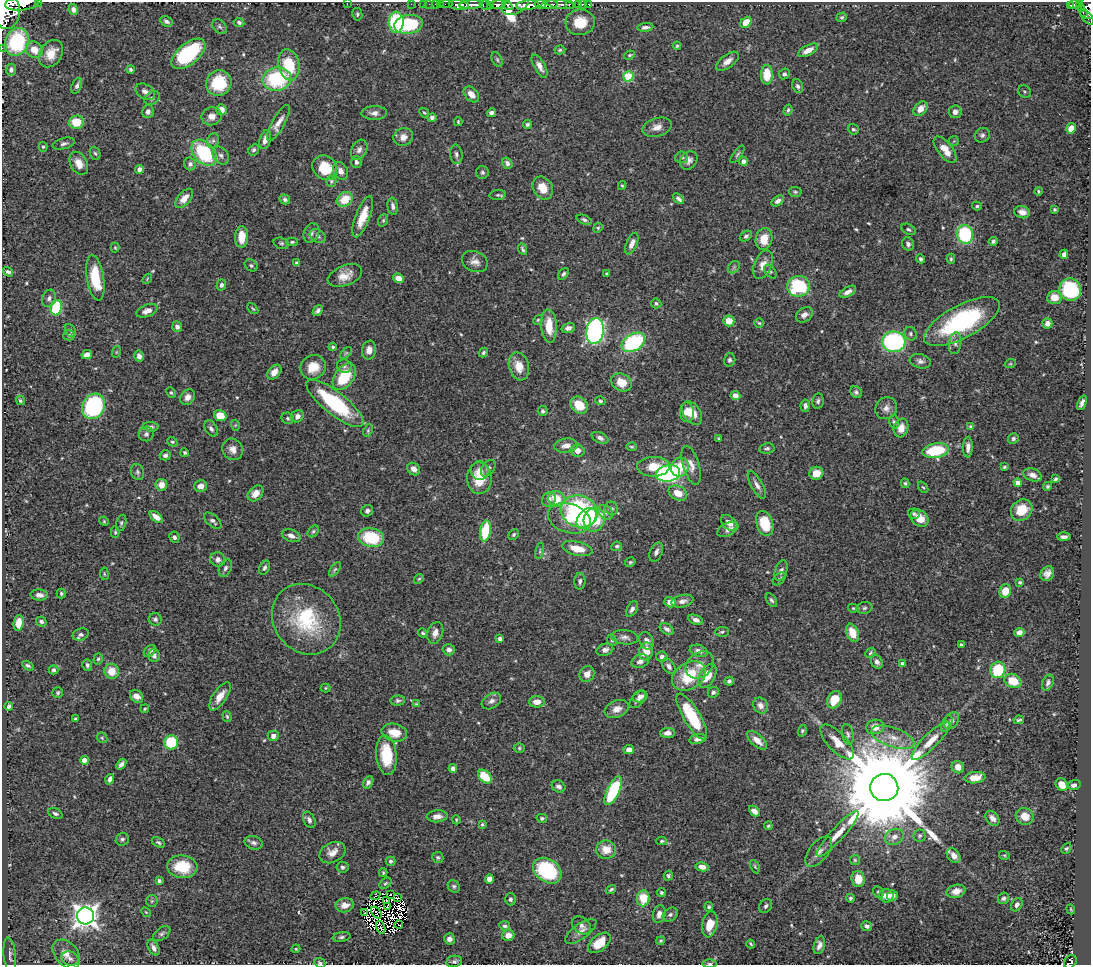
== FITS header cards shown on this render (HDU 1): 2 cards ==
NAXIS1  =                 1089
NAXIS2  =                  963

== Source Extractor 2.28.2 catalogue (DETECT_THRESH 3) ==
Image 1089 x 963 px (HDU 1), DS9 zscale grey, 1 PNG px = 1 image px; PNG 1093 x 967 px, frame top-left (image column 1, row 963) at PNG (2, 2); each listed source drawn as its Kron ellipse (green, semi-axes under 4 px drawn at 4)
Background 0.509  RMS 0.022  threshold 0.0671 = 3 sigma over >= 5 px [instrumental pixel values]
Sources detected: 566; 11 with non-positive FLUX_AUTO (blend fragments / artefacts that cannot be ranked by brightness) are neither listed nor drawn; of the other 555, the 500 brightest by FLUX_AUTO listed and drawn (55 fainter detections omitted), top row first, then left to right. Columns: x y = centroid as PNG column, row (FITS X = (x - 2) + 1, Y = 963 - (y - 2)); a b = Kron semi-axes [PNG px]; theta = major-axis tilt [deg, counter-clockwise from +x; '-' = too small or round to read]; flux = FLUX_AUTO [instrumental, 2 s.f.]
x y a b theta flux
38 2 2 2 - 30
347 3 2 2 - 61
22 4 17 7 5 1800
411 4 2 2 - 7.9
423 4 2 2 - 11
429 4 2 2 - 11
436 4 3 2 - 17
440 4 2 2 - 5.9
446 4 6 2 0 17
540 4 6 3 -10 240
561 4 15 3 -7 250
569 4 3 3 - 110
579 4 3 3 - 39
583 4 3 2 - 6.5
589 4 3 3 - 26
1079 4 3 3 - 110
459 5 10 4 -5 850
471 5 12 3 4 640
485 5 6 4 -19 110
490 5 4 3 - 91
497 5 8 3 5 440
507 5 6 3 -44 310
515 5 14 8 25 400
527 5 11 5 4 1600
549 5 8 4 10 690
1074 5 5 4 - 120
1070 6 4 3 - 90
1088 7 12 9 80 390
1081 8 3 3 - 49
6 9 19 14 -82 3700
73 9 5 4 - 5.6
1083 13 3 2 - 33
357 14 6 5 - 2.8
842 17 5 4 - 2.6
1087 18 9 4 -49 150
166 21 6 5 - 3.8
239 22 5 4 - 4
396 22 10 7 87 110
580 22 14 13 - 34
746 22 6 5 - 25
409 24 14 9 8 110
220 27 8 6 -45 3.5
645 27 8 4 7 4.9
17 42 14 11 69 100
677 46 4 3 - 2.1
2 48 2 2 - 7.7
34 50 9 8 - 19
560 50 5 4 - 2.4
808 50 11 5 27 13
51 54 15 10 56 24
188 54 20 10 39 140
629 55 5 3 - 1.9
497 60 7 5 -63 2.6
727 61 13 6 37 9.9
289 65 16 10 -79 63
540 66 13 5 -60 8.8
11 70 6 5 - 5.5
130 70 4 3 - 2.9
784 74 5 5 - 3.8
767 75 10 6 -89 39
628 76 5 5 - 96
277 79 14 11 12 120
219 83 13 12 - 61
77 86 8 5 69 4.4
798 86 7 5 -68 4.5
145 92 10 7 -32 7.5
1025 92 7 6 - 3
471 94 9 6 -48 14
152 98 8 6 37 5.5
920 109 8 6 49 15
221 110 5 5 - 14
788 110 5 3 - 2.5
148 112 6 5 - 5.2
955 112 6 6 - 7.2
374 113 13 7 1 8.1
424 113 5 4 - 2.1
491 113 5 4 - 6.9
212 116 10 9 - 12
432 117 4 4 - 4.8
76 122 8 6 2 35
458 122 4 3 - 1.6
278 123 20 6 61 14
527 124 4 4 - 3
657 127 15 9 16 12
1071 128 5 4 - 15
853 129 6 5 - 3
982 135 8 7 - 4.1
403 137 10 9 - 9.9
265 140 10 5 76 9.9
213 141 7 6 - 4
954 141 5 5 - 1.7
64 144 11 5 14 4.9
43 147 5 4 - 2.2
254 150 6 5 - 3.3
359 150 10 7 61 7
945 150 16 7 -52 20
95 153 7 5 -70 2.7
204 153 15 10 -48 110
456 154 10 6 -83 4.6
737 154 10 4 54 3
221 155 10 7 -53 6.2
682 157 6 6 - 5.1
689 160 10 8 53 7.1
743 161 4 4 - 9.5
356 162 6 5 - 4.5
79 163 12 8 -61 17
507 163 6 4 -53 5.4
190 164 6 6 - 4.8
325 168 13 11 -46 43
140 169 4 4 - 11
341 171 9 7 -60 8.6
482 172 6 6 - 3.5
331 181 5 5 - 2.7
622 185 4 4 - 1.8
543 188 12 9 -58 22
1038 191 4 4 - 2.1
795 192 6 5 - 2.6
498 195 8 5 7 2.9
184 198 11 6 50 15
285 199 5 4 - 3.7
345 199 8 7 - 32
679 199 6 4 -41 4.6
778 201 7 4 34 5.6
393 206 8 5 -83 5.6
977 206 5 4 - 2.4
1054 210 4 3 - 1.9
1022 212 8 6 -13 8
363 217 22 7 69 29
383 220 6 5 - 2.3
584 220 8 4 -21 3.2
598 228 5 4 - 2
908 229 8 5 -28 3.4
311 233 10 7 69 5.4
965 234 9 8 - 110
318 236 8 6 -31 4.5
746 236 7 4 33 3.2
242 237 11 6 89 26
764 239 11 8 78 26
993 241 4 4 - 3.1
292 242 6 4 0 2.2
281 243 8 5 -17 3.1
632 244 11 5 67 10
908 244 7 5 -69 4.9
115 248 5 4 - 1.7
523 249 6 3 -67 3
1064 254 4 4 - 6.7
921 259 4 4 - 3.2
951 259 5 4 - 2.2
475 262 13 10 -24 11
297 263 4 3 - 2.9
251 265 7 5 -38 2.9
763 265 15 8 67 15
734 267 7 5 46 3.4
8 272 5 4 - 4.1
770 272 8 5 -53 2.6
563 274 6 4 49 3.8
606 274 3 3 - 1.6
345 276 18 10 21 18
95 278 23 8 -81 57
398 278 6 4 -25 13
147 279 5 4 - 1.8
221 285 5 4 - 4
798 286 11 10 - 100
1070 289 11 11 - 110
848 292 9 5 29 8.7
1054 297 7 6 - 18
49 298 9 7 68 6.1
656 303 5 5 - 2.7
56 308 8 5 81 100
253 309 6 3 -47 1.9
147 311 11 6 21 9.2
318 311 6 4 49 4.3
804 315 9 7 35 8.1
538 320 5 4 - 1.8
729 321 5 5 - 22
962 322 42 16 28 200
759 323 4 4 - 1.9
1047 323 5 5 - 9.9
549 326 16 8 -86 31
177 327 5 4 - 6.1
568 328 7 5 16 6.5
70 330 7 5 -65 2.8
595 331 13 8 80 520
911 334 7 6 - 3.5
69 335 6 5 - 3.2
633 342 12 8 30 160
894 342 12 10 0 210
955 343 11 6 81 5.4
333 347 4 3 - 2.4
369 350 9 7 82 12
116 352 6 3 71 1.6
346 353 7 4 44 2.4
483 353 5 4 - 2.6
87 355 5 4 - 8.8
139 356 5 5 - 7.3
730 360 7 5 76 3.5
920 361 11 7 -17 6.3
1010 364 5 3 - 1.6
344 366 7 6 - 4.4
519 366 14 10 -76 23
313 367 13 11 33 26
274 372 8 6 48 14
344 377 15 9 55 67
621 382 11 8 -27 26
171 392 5 4 - 1.9
856 392 6 5 - 3.9
735 396 5 4 - 9.4
188 397 8 6 55 7.4
20 400 5 4 - 2.5
600 401 5 4 - 3.1
818 401 7 5 80 3.9
335 403 35 11 -38 140
1082 403 8 3 67 6.2
579 405 9 7 -41 31
93 406 13 11 62 180
805 406 6 4 -85 6
886 408 11 10 - 9.8
543 411 5 5 - 3.3
687 412 10 7 -87 13
692 413 13 8 -56 20
220 416 6 5 - 26
297 416 6 6 - 7.3
288 418 6 5 - 2.7
894 422 7 5 -73 3.1
235 425 5 3 - 1.6
151 427 8 4 -5 3.4
971 427 4 4 - 3.3
901 428 9 7 74 16
211 429 9 6 -57 5.4
368 431 6 4 65 2.4
146 434 7 7 - 5.4
600 438 9 5 -26 5.4
1013 438 5 5 - 2.9
718 439 3 3 - 1.8
172 442 5 4 - 2.4
566 446 12 7 7 10
631 447 5 4 - 2
968 447 10 5 88 8.1
767 448 8 5 11 3.7
233 449 11 10 - 11
577 451 7 6 - 12
936 451 13 7 9 87
185 453 4 4 - 2.2
165 455 5 5 - 5.1
691 465 20 8 -74 13
653 467 16 10 1 29
680 467 9 8 - 35
1004 467 3 3 - 2.1
488 468 9 6 55 5.7
414 469 7 5 -42 8.2
480 471 9 9 - 10
137 472 8 6 -70 3.9
668 473 12 8 12 320
816 473 7 6 - 19
1032 475 10 6 -18 8.4
479 478 16 12 -87 36
1056 479 4 3 - 3.1
905 483 5 4 - 2.4
1018 483 4 4 - 15
161 485 6 6 - 12
757 485 15 5 -61 7.9
201 486 6 5 - 12
1047 486 4 4 - 2.3
923 487 6 3 -52 1.8
256 493 9 6 47 13
678 493 10 7 -27 20
549 499 7 6 - 6
556 499 8 7 - 34
612 508 7 6 - 3.3
1022 510 12 10 45 33
367 511 6 5 - 4.8
579 511 19 15 -18 220
606 512 8 6 -42 5.2
914 514 6 5 - 2.8
156 517 8 4 -38 9.5
569 518 22 14 -17 40
586 518 12 8 48 73
920 518 10 7 -43 20
594 520 12 10 68 52
104 521 5 4 - 1.7
213 521 10 5 -43 5.1
121 523 8 5 75 3
729 523 9 6 -43 11
765 523 13 8 -73 44
728 529 11 6 27 7.4
313 531 6 4 49 2.8
485 531 10 5 81 62
115 532 6 4 -89 2.2
514 535 6 4 46 2.7
291 536 10 6 -20 7.5
174 537 6 5 - 3.9
371 537 13 9 -11 73
1064 537 7 4 0 5.2
617 546 5 4 - 3
577 549 15 7 -13 22
540 551 8 3 78 2.4
656 552 10 6 68 5.3
218 560 8 7 - 5.8
630 562 5 4 - 2.5
225 568 9 6 65 4.6
264 568 7 5 63 3.6
335 569 8 4 54 2.7
781 571 11 6 74 5.1
104 574 6 4 -82 1.9
1047 574 8 6 52 8.5
419 579 5 4 - 2
779 579 7 5 45 2.9
580 581 8 5 86 4.4
1020 582 3 3 - 2.4
1005 591 7 6 - 25
61 593 5 4 - 2.8
39 595 9 5 -3 7.9
771 600 7 4 -56 3.2
682 601 11 6 12 7.8
670 602 6 5 - 14
853 608 5 4 - 1.9
864 608 8 6 16 3.4
632 609 8 5 61 5.4
155 619 6 6 - 4.6
306 619 37 32 -51 130
696 620 8 4 -24 6.5
41 622 5 4 - 3.9
19 623 8 5 83 15
667 629 8 5 -30 5
722 632 7 5 4 2.8
1019 632 5 4 - 7.9
423 633 5 4 - 2.4
435 633 11 7 72 9.8
852 633 9 6 -69 26
81 634 8 6 19 4.8
625 637 13 7 -6 7.3
500 639 4 3 - 6.1
612 640 6 4 -66 2.5
647 641 9 6 -63 8.9
962 645 4 3 - 4.1
449 650 6 5 - 5.7
605 650 8 6 18 6.5
150 651 7 5 44 4.6
646 651 9 7 79 22
699 651 9 6 -17 7.6
870 653 6 4 44 2.1
154 655 6 5 - 5.7
662 657 6 5 - 4.9
98 659 6 4 72 2.6
640 661 9 6 19 6.9
877 662 7 5 -62 6.7
902 663 4 4 - 3.4
87 665 6 5 - 3.4
700 665 15 12 39 16
28 666 6 4 -30 3.5
669 666 8 5 -55 5.5
53 670 5 4 - 3.1
998 670 8 7 - 60
112 671 7 7 - 24
587 674 8 7 - 11
689 676 18 13 33 63
707 676 13 7 61 28
729 681 4 4 - 4.2
1013 681 9 6 -24 29
1048 683 8 5 66 5.8
325 688 5 4 - 1.7
713 692 6 5 - 3.4
58 693 5 5 - 2.5
137 696 7 5 -45 9.2
220 696 16 6 56 16
640 696 7 5 17 6.2
398 700 7 5 4 3.4
638 700 10 5 47 5.8
834 700 9 7 59 30
491 701 10 7 32 7.1
537 702 8 5 4 13
416 704 4 4 - 1.6
760 705 8 7 - 9.3
9 706 4 4 - 4.7
145 709 4 3 - 1.8
617 709 12 8 21 12
227 716 6 4 -72 2.3
692 717 26 8 -59 80
75 719 3 3 - 2
1019 720 5 3 - 2.7
952 721 9 6 53 5.6
947 724 9 5 68 3.4
875 727 9 7 12 16
802 731 6 4 72 2.6
394 732 13 9 -12 26
667 733 7 5 5 8.3
848 734 10 5 -79 4.2
273 736 5 5 - 7.1
893 737 22 9 -19 24
102 738 6 4 -45 2.1
697 739 8 5 13 6.3
757 740 12 6 -41 13
931 741 26 7 45 22
171 742 7 7 - 67
837 742 22 9 -46 21
519 748 5 4 - 2.2
629 750 5 4 - 11
386 755 20 10 -85 53
84 760 4 4 - 20
121 764 6 3 51 5.1
958 767 6 6 - 8.1
453 769 4 4 - 6.6
485 777 8 5 -44 46
975 778 10 5 7 16
110 779 5 4 - 5.6
368 782 6 4 60 4.6
1062 784 7 5 -52 16
1074 785 6 5 - 5.4
559 786 7 5 -32 5.9
884 787 14 13 - 48000
613 791 15 6 65 130
754 811 6 4 -44 9.5
55 814 7 5 -25 3.7
437 816 10 6 4 9.5
1025 816 9 8 - 18
542 818 5 4 - 2.9
992 818 8 6 -51 8.1
309 820 9 5 -63 4.8
456 820 5 3 - 1.7
482 824 3 3 - 2.3
768 826 4 3 - 2.3
838 834 30 6 48 22
920 836 6 6 - 2.7
894 837 9 7 27 9.1
122 839 7 6 - 3.6
662 841 5 4 - 2.6
158 842 7 4 -29 2.9
254 843 9 6 -16 5.4
1066 848 6 4 49 2.6
606 850 10 9 - 21
819 852 18 9 51 10
332 853 14 10 28 15
1004 855 5 3 - 1.7
954 856 8 6 -51 10
438 857 5 5 - 2.8
855 860 5 5 - 2.1
391 861 5 4 - 3.4
182 867 15 11 -6 49
342 867 6 5 - 3.9
702 867 6 4 -11 10
755 867 7 4 -64 2
547 871 15 11 -35 130
383 873 4 4 - 1.7
668 875 5 4 - 2.8
489 879 5 4 - 14
858 879 8 6 -85 21
159 881 4 3 - 3.2
385 883 7 4 39 2.5
454 886 7 5 -54 3.2
611 889 5 3 - 2.7
956 891 9 6 14 12
661 892 5 4 - 2.2
878 892 6 5 - 2.6
390 894 2 2 - 1.8
375 896 5 2 - 2.5
886 896 7 6 - 15
892 896 5 5 - 7.7
398 898 4 3 - 2.1
643 898 8 6 83 42
850 898 4 4 - 2.5
1003 898 6 5 - 4.4
510 899 6 5 - 3.8
387 900 3 3 - 2.1
152 901 6 5 - 2.8
345 905 9 7 10 14
1017 905 7 5 59 4.5
388 906 3 2 - 3.3
766 906 8 6 56 4.4
709 907 4 4 - 3.2
1071 909 5 3 - 1.6
146 912 5 4 - 1.6
365 913 2 2 - 1.7
376 913 7 2 -52 2.6
659 914 9 6 74 9.3
670 914 8 6 33 4.5
86 916 8 8 - 1400
710 924 13 7 79 30
399 925 4 2 - 3.1
581 925 11 7 -39 6.9
505 926 5 4 - 3.5
867 926 5 5 - 6.7
381 927 6 2 -69 2.7
581 931 18 7 35 11
162 934 10 6 37 4.3
508 935 6 5 - 11
342 937 9 5 10 3.8
449 939 5 5 - 6.2
661 941 4 4 - 1.7
599 943 13 7 39 37
751 944 4 2 - 1.9
819 945 9 5 73 7.5
154 948 8 5 -59 6.4
296 949 4 4 - 1.9
66 954 16 11 -48 15
10 955 18 6 -84 7.4
70 958 9 7 -19 5.7
454 961 8 5 10 3.8
1070 962 7 5 53 100
320 963 6 4 -25 2.7
710 964 7 3 0 2.2
At the frame edge (FLAGS 8, measured only in part): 9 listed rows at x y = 38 2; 347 3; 22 4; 1088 7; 6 9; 2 48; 1070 962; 320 963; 710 964
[55 fainter detections neither listed nor drawn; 11 non-positive-flux detections neither listed nor drawn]